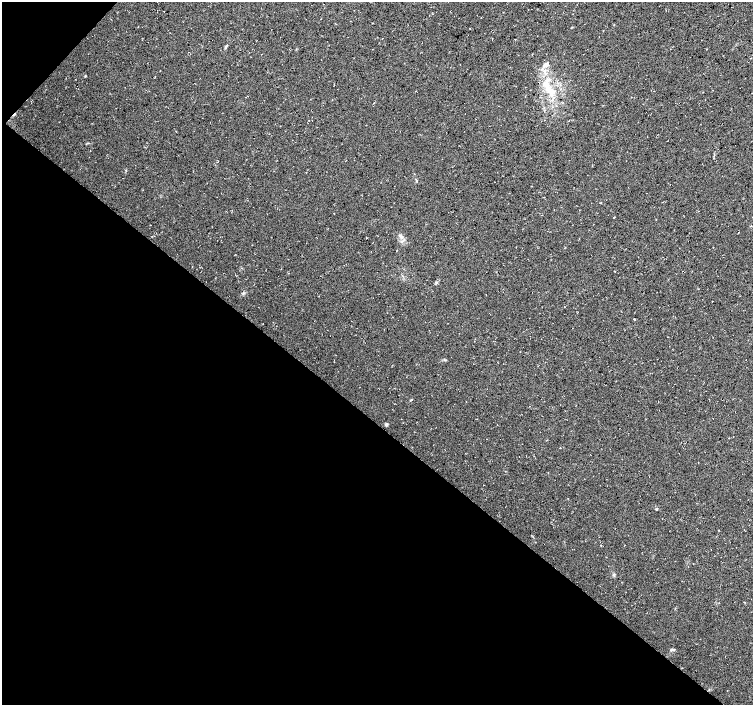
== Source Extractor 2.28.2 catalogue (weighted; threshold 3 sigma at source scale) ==
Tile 9 of 4 x 4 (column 1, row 3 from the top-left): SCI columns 6-1507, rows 1643-3048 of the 6017 x 6031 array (HDU 1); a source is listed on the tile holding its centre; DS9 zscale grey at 2 x 2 block average (1 PNG px = mean of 2 x 2 image px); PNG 755 x 707 px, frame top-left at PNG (2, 2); no overlay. Shown black and unused: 41% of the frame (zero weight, under 3 of 4 exposures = <1% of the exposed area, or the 3 px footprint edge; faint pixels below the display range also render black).
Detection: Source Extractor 2.28.2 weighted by HDU 2 'WHT'; one run over the whole footprint, this tile lists its part. Background 0.0111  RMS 0.0071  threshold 0.0321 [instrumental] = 3 sigma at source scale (4.5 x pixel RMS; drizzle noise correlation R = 1.50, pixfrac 1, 0.0396/0.0396 arcsec/px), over >= 5 px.
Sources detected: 15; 1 cosmic-ray / hot-pixel residue — not listed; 1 inside a brighter listed object's ellipse — not listed separately; the other 13 listed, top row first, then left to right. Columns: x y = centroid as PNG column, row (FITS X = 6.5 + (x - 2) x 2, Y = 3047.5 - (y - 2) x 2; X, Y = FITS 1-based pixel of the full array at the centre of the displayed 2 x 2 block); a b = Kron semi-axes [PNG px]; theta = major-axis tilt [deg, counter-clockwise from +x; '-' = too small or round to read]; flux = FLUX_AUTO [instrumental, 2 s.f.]
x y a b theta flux
226 46 4 3 - 1.8
546 64 4 4 - 6.7
544 72 4 2 - 1.9
85 76 3 2 - 0.98
547 80 8 4 67 8.1
549 90 12 5 -53 16
373 103 2 2 - 4.1
614 217 3 2 - 0.9
634 319 2 2 - 2
411 400 3 2 - 1
386 424 3 3 - 3.4
656 509 3 3 - 1.8
671 650 4 3 - 2.3
Diffuse or blended objects may show on this block-average render without a row.